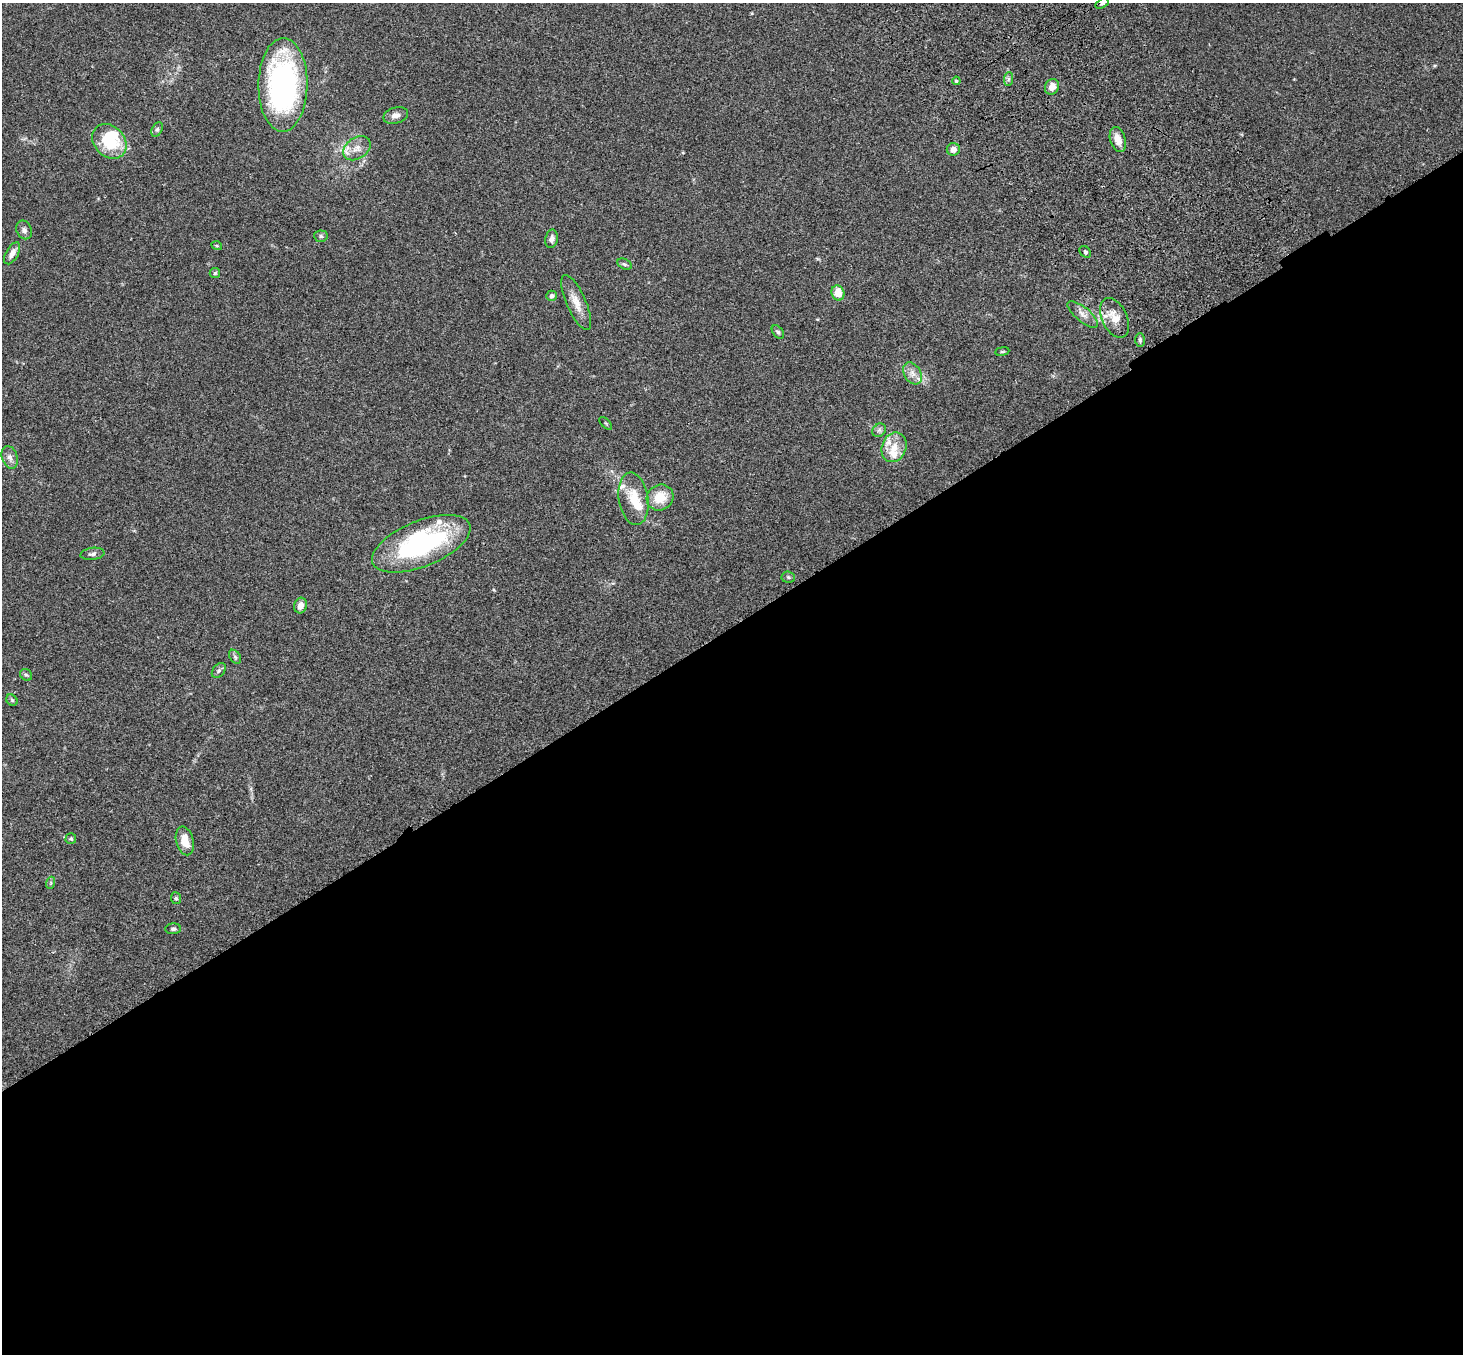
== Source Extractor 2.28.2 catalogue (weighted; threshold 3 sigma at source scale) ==
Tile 15 of 4 x 4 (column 3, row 4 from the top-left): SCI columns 3031-4491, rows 375-1726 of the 6059 x 6016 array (HDU 1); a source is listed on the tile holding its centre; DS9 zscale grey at full resolution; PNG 1465 x 1356 px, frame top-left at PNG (2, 3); each listed source drawn as its Kron ellipse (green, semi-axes under 4 px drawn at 4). Shown black and unused: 54% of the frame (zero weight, under 3 of 4 exposures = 6% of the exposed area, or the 3 px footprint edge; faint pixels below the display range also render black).
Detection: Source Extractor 2.28.2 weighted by HDU 2 'WHT'; one run over the whole footprint, this tile lists its part. Background 0.0606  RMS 0.0057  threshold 0.0254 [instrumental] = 3 sigma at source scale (4.5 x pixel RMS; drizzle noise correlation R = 1.50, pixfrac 1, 0.05/0.05 arcsec/px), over >= 5 px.
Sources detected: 53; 2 inside a brighter object's white glare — neither listed nor drawn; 4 inside a brighter listed object's ellipse — not listed separately; the other 47 listed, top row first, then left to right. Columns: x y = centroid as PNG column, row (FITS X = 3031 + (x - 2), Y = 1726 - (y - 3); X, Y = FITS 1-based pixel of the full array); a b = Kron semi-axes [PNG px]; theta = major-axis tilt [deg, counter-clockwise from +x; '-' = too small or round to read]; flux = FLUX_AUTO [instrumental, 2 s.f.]
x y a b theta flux
1102 3 7 4 30 1
1009 79 7 4 88 1
956 81 4 3 - 0.6
283 85 47 24 89 120
1052 87 8 6 62 4.7
396 115 12 8 16 3.3
157 129 7 5 63 1
1118 139 13 7 -74 4.7
109 141 19 15 -46 28
357 148 15 10 34 5.5
953 149 6 6 - 3.3
24 230 9 7 -66 2.1
321 236 7 5 -5 1.3
552 239 9 6 81 2
217 246 5 3 - 0.47
1085 252 6 5 - 0.99
12 253 12 6 60 3.5
624 264 7 5 -27 1
215 273 5 5 - 0.73
838 293 8 6 -75 7.2
552 296 5 5 - 2.3
576 302 30 9 -66 7
1083 314 19 7 -40 3.8
1115 318 21 12 -64 8.5
778 332 7 5 -51 0.98
1140 340 7 4 89 0.97
1002 351 7 3 9 0.67
912 373 12 8 -58 3.8
606 423 8 3 -45 0.56
879 430 7 6 - 1.3
894 447 15 12 68 8.2
10 457 11 7 -72 2.6
660 497 14 12 34 11
634 499 26 14 -82 13
421 544 52 23 22 87
92 554 12 6 7 1.8
788 577 7 5 -5 0.97
301 605 8 6 72 3.4
235 657 8 5 -54 1.2
219 671 8 5 49 1.3
26 675 6 5 - 0.93
12 700 6 5 - 0.85
71 839 5 5 - 0.9
185 841 14 8 -75 7.5
50 883 6 4 70 0.79
176 898 6 5 - 0.84
173 929 8 5 3 1.2
Isophote crosses this tile's border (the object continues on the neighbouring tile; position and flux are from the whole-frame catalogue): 1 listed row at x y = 1102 3